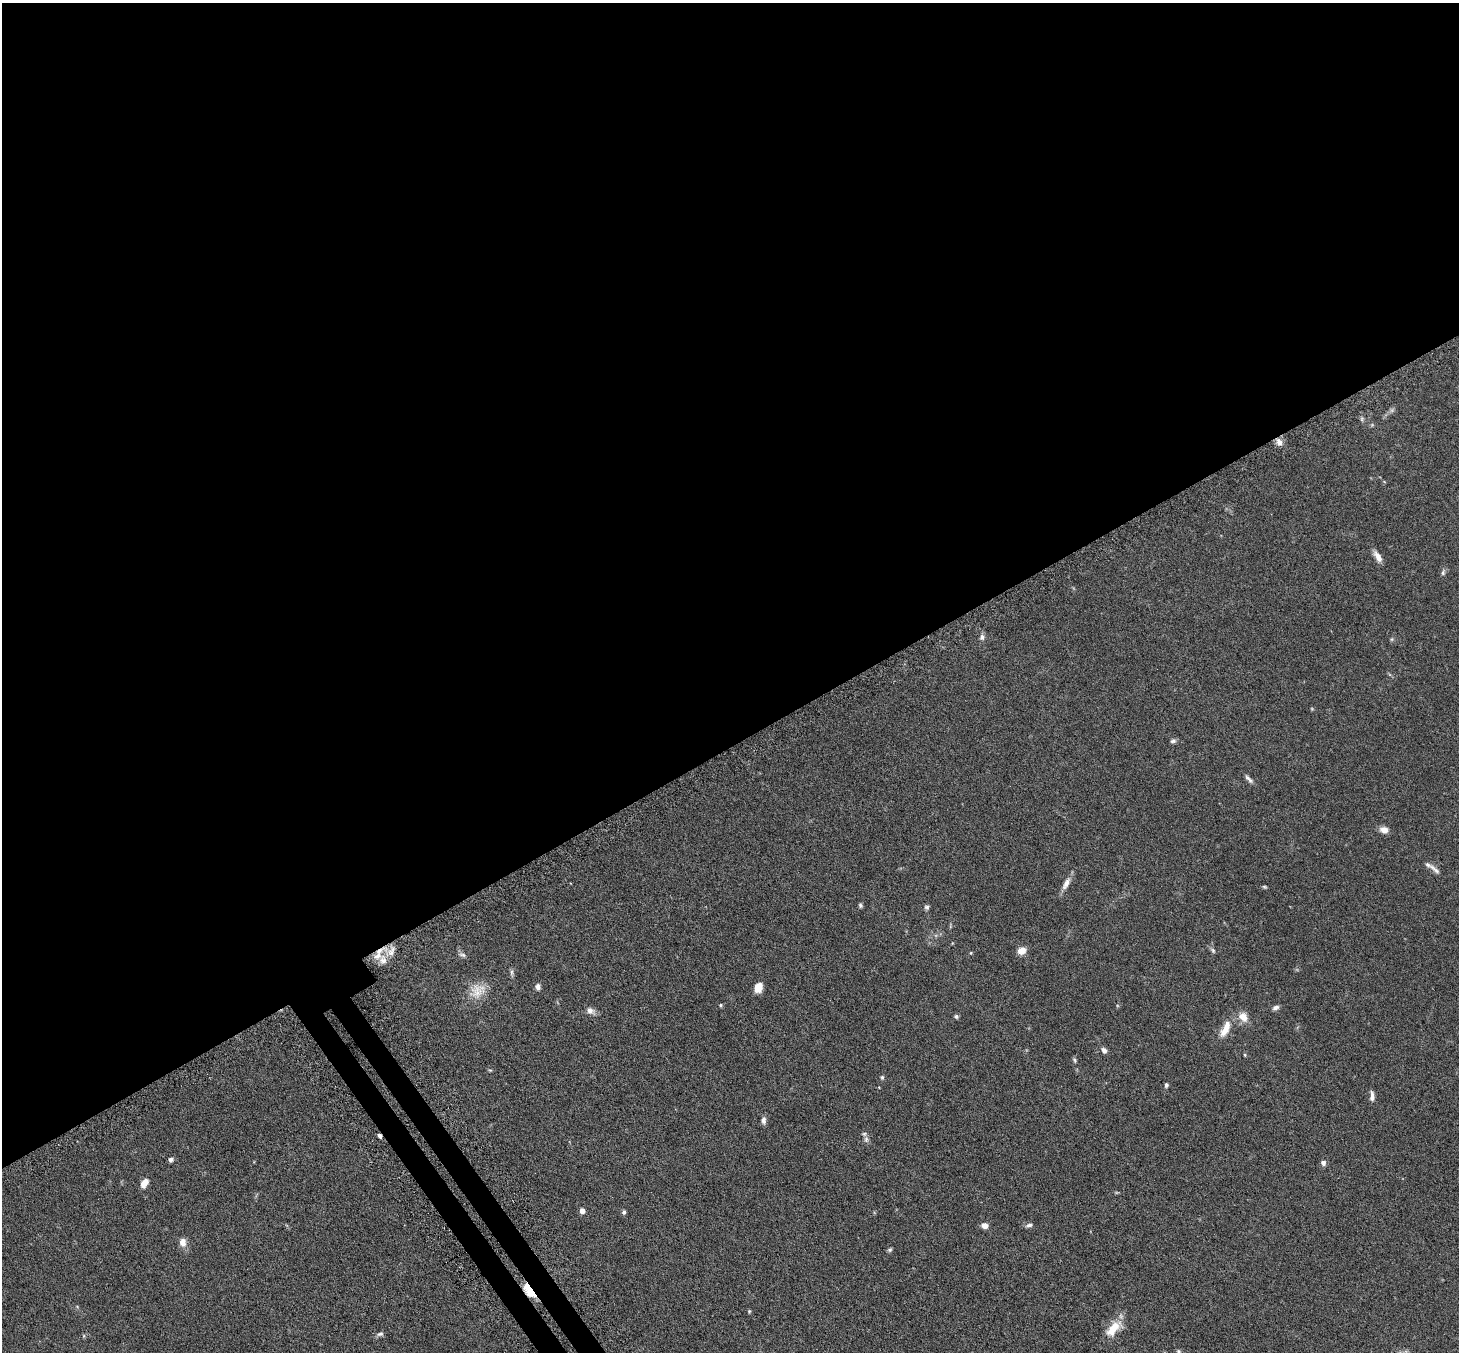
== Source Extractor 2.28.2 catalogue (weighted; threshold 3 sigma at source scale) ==
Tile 2 of 4 x 4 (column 2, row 1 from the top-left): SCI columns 1509-2965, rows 4241-5590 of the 5929 x 5919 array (HDU 1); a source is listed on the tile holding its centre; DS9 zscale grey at full resolution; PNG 1461 x 1354 px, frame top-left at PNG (2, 3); no overlay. Shown black and unused: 56% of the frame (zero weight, under 3 of 6 exposures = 4% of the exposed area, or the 3 px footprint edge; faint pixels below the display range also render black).
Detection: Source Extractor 2.28.2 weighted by HDU 2 'WHT'; one run over the whole footprint, this tile lists its part. Background 0.12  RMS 0.0045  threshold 0.0185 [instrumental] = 3 sigma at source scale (4.09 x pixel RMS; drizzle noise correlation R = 1.36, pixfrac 0.8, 0.05/0.05 arcsec/px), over >= 5 px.
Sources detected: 60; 2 too faint to see at this stretch — not listed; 4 inside a brighter listed object's ellipse — not listed separately; the other 54 listed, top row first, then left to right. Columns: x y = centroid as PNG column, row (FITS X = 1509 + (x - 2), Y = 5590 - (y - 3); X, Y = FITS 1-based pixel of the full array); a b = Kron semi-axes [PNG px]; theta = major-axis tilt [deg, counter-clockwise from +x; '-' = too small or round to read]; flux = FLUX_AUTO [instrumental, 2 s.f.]
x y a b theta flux
1362 419 7 6 - 0.79
1279 442 11 8 -64 2.3
1378 557 15 7 -59 3.1
1443 572 9 6 76 1
982 637 8 7 - 1.5
1392 639 6 5 - 0.54
1173 741 7 6 - 0.93
1249 779 14 5 -44 1.4
1384 830 10 7 -14 2.9
1434 869 22 5 -43 2.3
1066 883 19 7 61 2.9
1265 887 6 4 -17 0.54
860 905 6 5 - 0.69
927 907 6 6 - 0.84
1213 950 9 5 -46 0.88
1022 951 10 8 19 3.3
971 953 4 4 - 0.35
462 955 11 6 -15 1.2
383 960 28 11 80 4.5
512 973 12 4 -84 0.92
538 987 6 5 - 1.9
758 987 9 8 - 4.6
477 991 25 20 32 7.6
721 1005 5 4 - 0.56
1275 1008 9 6 24 1.2
590 1011 12 8 -29 2.1
956 1016 6 5 - 0.77
1243 1017 14 10 -54 4.2
1225 1029 25 9 62 5.8
1104 1050 7 5 -62 1.7
1245 1055 4 4 - 0.41
1074 1060 7 5 -64 0.71
490 1070 6 3 -17 0.43
882 1077 5 5 - 0.68
1166 1085 7 5 84 0.83
1372 1096 11 5 -89 1.8
763 1120 9 6 -89 1.6
379 1136 4 3 - 1.3
866 1139 9 6 90 1.2
171 1160 5 5 - 1.1
1323 1163 6 6 - 1.4
144 1183 10 6 57 3.9
582 1211 5 4 - 2.9
624 1212 6 5 - 0.82
1029 1225 9 5 19 1.2
985 1226 7 6 - 2.4
183 1242 11 8 -85 2.9
890 1250 6 5 - 0.69
529 1290 14 7 -53 19
749 1311 5 3 - 0.44
1114 1328 25 12 45 8
380 1334 9 5 15 1.1
84 1336 6 3 -72 0.42
1179 1352 7 6 - 0.87
Overlapping masked pixels (flux is a lower limit): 4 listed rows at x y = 1279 442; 383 960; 379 1136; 529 1290
Isophote crosses this tile's border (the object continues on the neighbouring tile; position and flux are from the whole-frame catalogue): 1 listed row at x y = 1179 1352